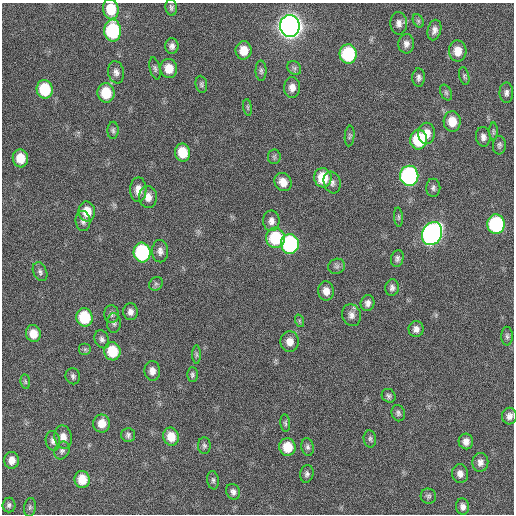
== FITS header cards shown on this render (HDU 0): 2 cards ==
NAXIS1  =                  512 / Axis length
NAXIS2  =                  512 / Axis length

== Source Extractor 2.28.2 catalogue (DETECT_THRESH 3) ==
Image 512 x 512 px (HDU 0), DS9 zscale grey, 1 PNG px = 1 image px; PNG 516 x 516 px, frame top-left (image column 1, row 512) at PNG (2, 3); each listed source drawn as its Kron ellipse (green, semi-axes under 4 px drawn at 4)
Background 159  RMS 13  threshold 38.3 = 3 sigma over >= 5 px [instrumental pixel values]
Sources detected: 105; all 105 listed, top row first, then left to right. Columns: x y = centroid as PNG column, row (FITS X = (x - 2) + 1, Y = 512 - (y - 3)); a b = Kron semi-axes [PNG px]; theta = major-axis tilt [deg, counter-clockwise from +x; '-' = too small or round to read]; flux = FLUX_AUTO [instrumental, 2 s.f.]
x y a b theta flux
171 7 8 5 -83 2100
111 9 10 8 -81 22000
418 21 7 5 -60 1500
399 23 11 8 -88 4600
290 26 11 10 - 920000
434 30 10 6 76 4100
113 31 11 8 -88 79000
406 44 9 8 - 4100
172 46 7 6 - 3400
244 50 9 8 - 12000
458 51 10 8 -87 11000
348 54 9 8 - 73000
155 68 11 5 -77 2200
169 68 9 8 - 13000
294 68 7 6 - 2100
261 71 10 5 -89 2300
116 72 11 8 -80 4100
464 76 9 5 -77 1800
419 78 9 6 88 2900
201 84 8 6 -82 1900
292 87 10 8 88 6000
45 89 9 8 - 40000
106 93 10 8 -82 25000
446 93 8 5 -63 1900
506 93 10 7 -89 3300
248 107 8 4 -81 1500
452 121 10 8 -88 14000
113 130 8 5 87 2000
493 131 9 4 -90 1600
426 133 10 8 -88 9800
350 136 10 5 85 1700
483 137 10 7 -83 3700
419 140 10 8 85 45000
499 145 9 6 86 2300
183 152 9 7 -80 20000
274 157 7 6 - 1800
20 158 9 8 - 16000
409 176 10 9 - 200000
323 178 10 8 -82 25000
283 182 9 8 - 8800
332 182 11 8 -72 3900
433 188 9 7 -89 2600
138 190 12 8 89 8300
148 197 11 9 -89 7100
87 211 10 8 -85 14000
398 217 9 4 -85 1500
83 221 10 7 -84 3400
271 221 10 8 -90 4800
496 224 9 8 - 100000
432 234 12 9 64 340000
275 238 10 9 - 45000
290 244 10 9 - 130000
160 251 11 8 -87 4300
142 252 10 8 -83 100000
397 258 8 6 76 2500
337 266 8 7 - 2700
40 272 10 6 -67 2700
156 284 7 6 - 1800
392 288 8 7 - 3000
326 291 9 8 - 6900
368 303 8 7 - 3500
130 312 8 7 - 4200
111 314 9 7 89 2700
351 315 11 9 -74 4800
84 317 9 8 - 38000
300 321 6 4 -70 1200
114 323 10 7 90 2500
416 329 8 7 - 4200
33 334 8 7 - 11000
507 336 9 5 -89 2200
102 339 9 7 -65 2900
290 342 10 9 - 7600
85 349 6 6 - 1700
112 351 9 8 - 26000
196 355 9 4 -89 1500
152 371 10 8 -88 5500
192 375 7 5 -90 1800
73 376 8 7 - 2300
25 382 7 5 -83 1500
389 396 7 6 - 2100
398 413 8 6 -70 2300
509 416 8 7 - 4000
102 423 9 8 - 10000
285 423 9 5 -84 1800
128 435 7 6 - 2400
63 437 12 8 -79 7100
171 437 9 7 -77 13000
370 439 8 6 -83 2100
53 441 10 7 -81 3300
466 441 8 7 - 5000
204 445 8 6 -88 2100
287 447 9 8 - 19000
308 447 9 6 -77 2400
62 451 9 7 65 2900
12 460 8 7 - 7000
480 462 9 8 - 4500
307 474 9 6 78 2600
460 474 9 8 - 5200
82 479 8 7 - 16000
213 480 9 5 -82 2000
233 492 8 6 -64 3000
428 496 8 7 - 2300
9 505 7 6 - 2300
30 507 9 6 80 2000
463 507 8 6 -84 4000